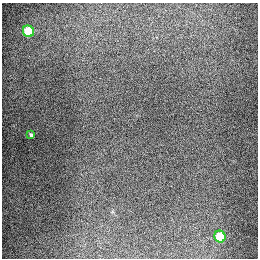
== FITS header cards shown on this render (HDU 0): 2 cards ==
NAXIS1  =                  256
NAXIS2  =                  256

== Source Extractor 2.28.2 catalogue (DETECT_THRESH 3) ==
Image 256 x 256 px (HDU 0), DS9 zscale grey, 1 PNG px = 1 image px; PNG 260 x 260 px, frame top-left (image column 1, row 256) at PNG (2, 3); each listed source drawn as its Kron ellipse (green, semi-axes under 4 px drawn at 4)
Background 1290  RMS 27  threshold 79.5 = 3 sigma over >= 5 px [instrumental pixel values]
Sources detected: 3; all 3 listed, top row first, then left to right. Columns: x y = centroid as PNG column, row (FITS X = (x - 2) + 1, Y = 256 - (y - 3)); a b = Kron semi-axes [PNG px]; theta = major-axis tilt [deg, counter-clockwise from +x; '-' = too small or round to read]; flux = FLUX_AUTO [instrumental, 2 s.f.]
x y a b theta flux
28 31 6 5 - 93000
31 135 3 3 - 2500
220 237 6 5 - 72000